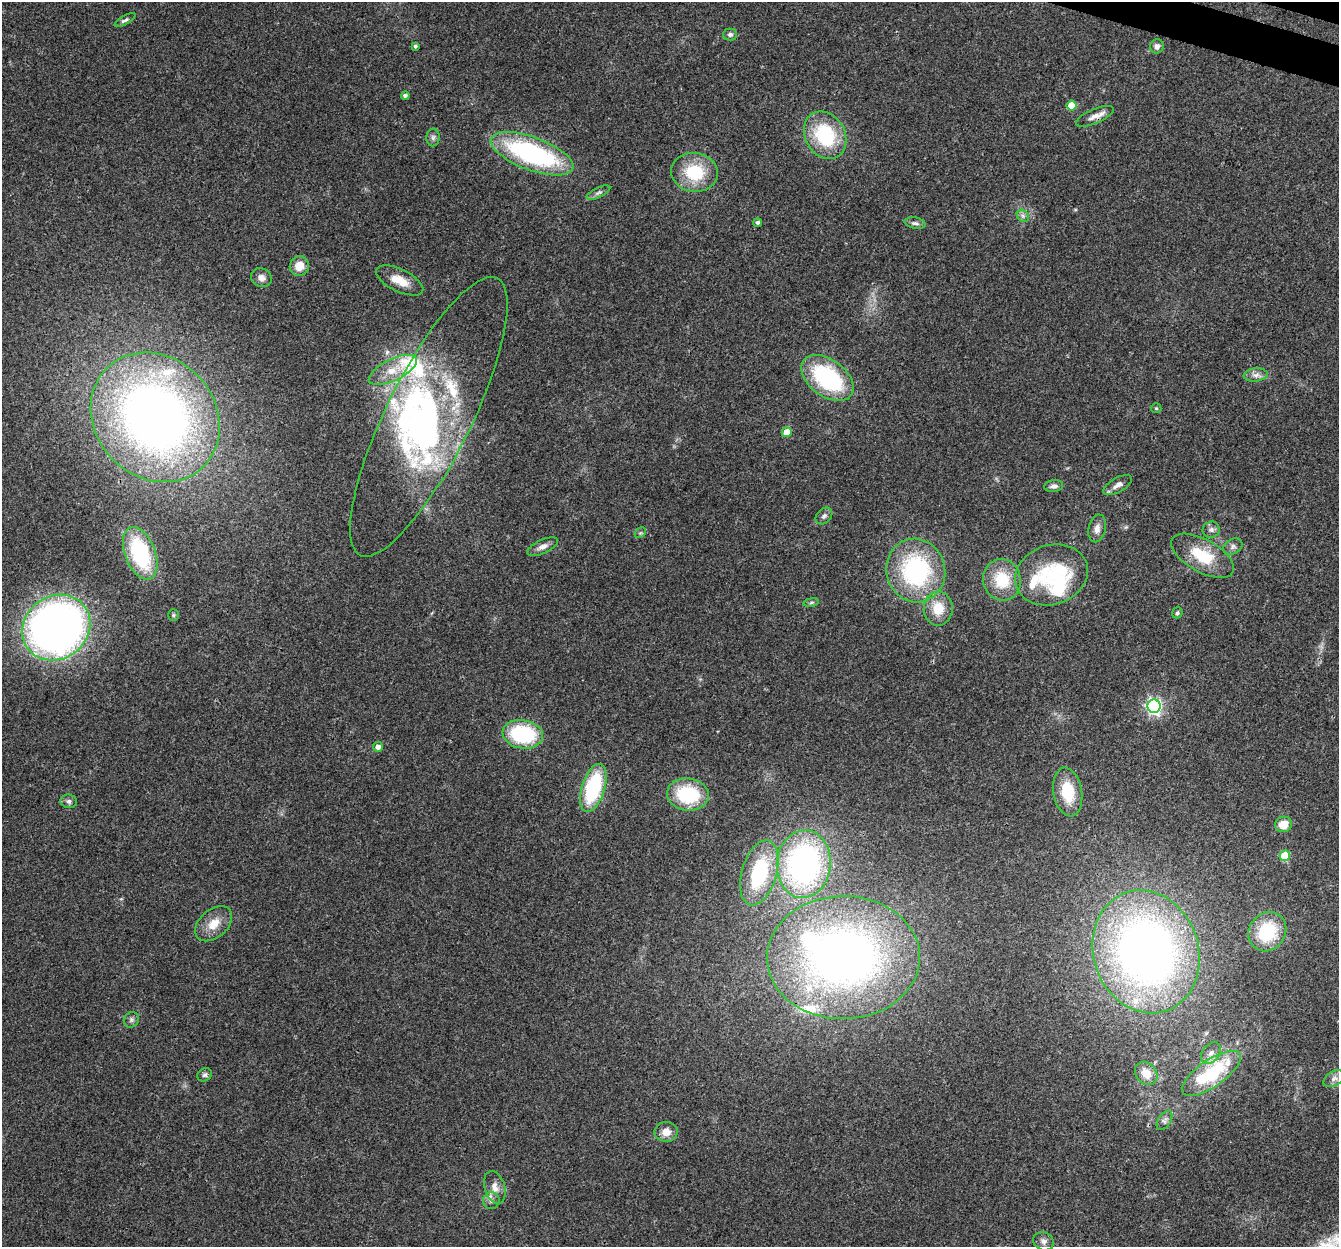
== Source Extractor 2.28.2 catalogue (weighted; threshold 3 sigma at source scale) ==
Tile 10 of 4 x 4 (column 2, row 3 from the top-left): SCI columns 1366-2702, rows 1580-2824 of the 5395 x 5585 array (HDU 1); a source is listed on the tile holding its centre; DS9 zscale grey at full resolution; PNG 1341 x 1249 px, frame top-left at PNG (2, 2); each listed source drawn as its Kron ellipse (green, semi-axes under 4 px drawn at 4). Shown black and unused: <1% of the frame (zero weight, under 3 of 4 exposures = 5% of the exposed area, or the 3 px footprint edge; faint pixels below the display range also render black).
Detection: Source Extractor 2.28.2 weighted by HDU 2 'WHT'; one run over the whole footprint, this tile lists its part. Background 0.0648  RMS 0.0041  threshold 0.0185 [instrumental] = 3 sigma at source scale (4.5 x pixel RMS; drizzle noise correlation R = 1.50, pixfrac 1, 0.0396/0.0396 arcsec/px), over >= 5 px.
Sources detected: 83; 3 inside a brighter object's white glare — neither listed nor drawn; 11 inside a brighter listed object's ellipse — not listed separately; the other 69 listed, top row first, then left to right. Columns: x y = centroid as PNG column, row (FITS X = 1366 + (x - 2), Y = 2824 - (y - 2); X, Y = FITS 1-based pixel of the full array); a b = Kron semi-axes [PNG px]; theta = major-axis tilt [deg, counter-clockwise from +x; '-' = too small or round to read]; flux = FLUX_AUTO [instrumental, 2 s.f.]
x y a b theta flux
125 20 12 4 29 1.1
730 34 7 6 - 1
415 46 4 4 - 0.83
1157 46 7 6 - 1.7
405 96 4 4 - 1.1
1071 106 5 5 - 9.7
1095 116 20 7 23 3.2
825 135 25 20 -60 29
433 137 9 6 89 1.3
532 154 44 16 -21 74
694 172 23 19 -8 19
598 193 13 5 25 1.4
1023 216 7 5 -46 1.2
758 223 4 4 - 0.93
915 223 11 5 -10 1.3
299 266 10 9 - 5.6
261 278 10 9 - 2.4
400 280 26 11 -26 6.9
393 370 26 11 26 8.3
1256 375 12 6 5 2.2
827 378 29 18 -37 45
1156 408 5 5 - 0.53
155 417 69 60 -46 300
429 417 155 42 64 120
787 432 5 5 - 7.8
1118 485 16 7 29 2.6
1054 486 9 6 8 1.7
824 516 9 7 45 1.3
1097 528 14 8 78 2.7
1211 530 8 8 - 1.6
640 533 6 4 44 0.61
1233 546 10 7 30 1.6
543 547 16 7 25 2.5
140 553 28 15 -69 39
1203 556 35 16 -29 16
916 570 32 29 -75 56
1051 575 37 29 19 23
1002 580 21 19 -76 14
811 602 8 4 9 0.69
938 609 17 14 -89 8.4
1177 613 6 5 - 0.72
173 615 6 5 - 0.63
56 628 35 31 36 300
1154 706 6 6 - 120
523 734 20 14 -9 34
378 747 5 5 - 2.4
593 788 25 11 72 36
1068 792 24 14 -80 14
688 794 21 16 -7 27
69 801 8 6 -7 1.4
1283 824 8 7 - 5.8
1285 856 5 5 - 18
804 864 34 27 84 110
759 873 33 17 74 32
214 924 21 14 41 6.8
1267 932 20 18 53 23
1146 952 62 52 -71 290
843 958 76 61 1 230
131 1020 8 7 - 1.3
1211 1053 12 8 51 2.9
1146 1073 12 10 -48 5.9
1211 1073 34 13 35 33
205 1075 7 6 - 1
1334 1079 11 7 29 1.9
1165 1120 11 6 56 1.3
666 1132 11 10 - 4.3
495 1187 17 10 -72 3.8
491 1201 8 8 - 1.8
1044 1241 10 9 - 1.8
Overlapping masked pixels (flux is a lower limit): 1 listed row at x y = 1095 116